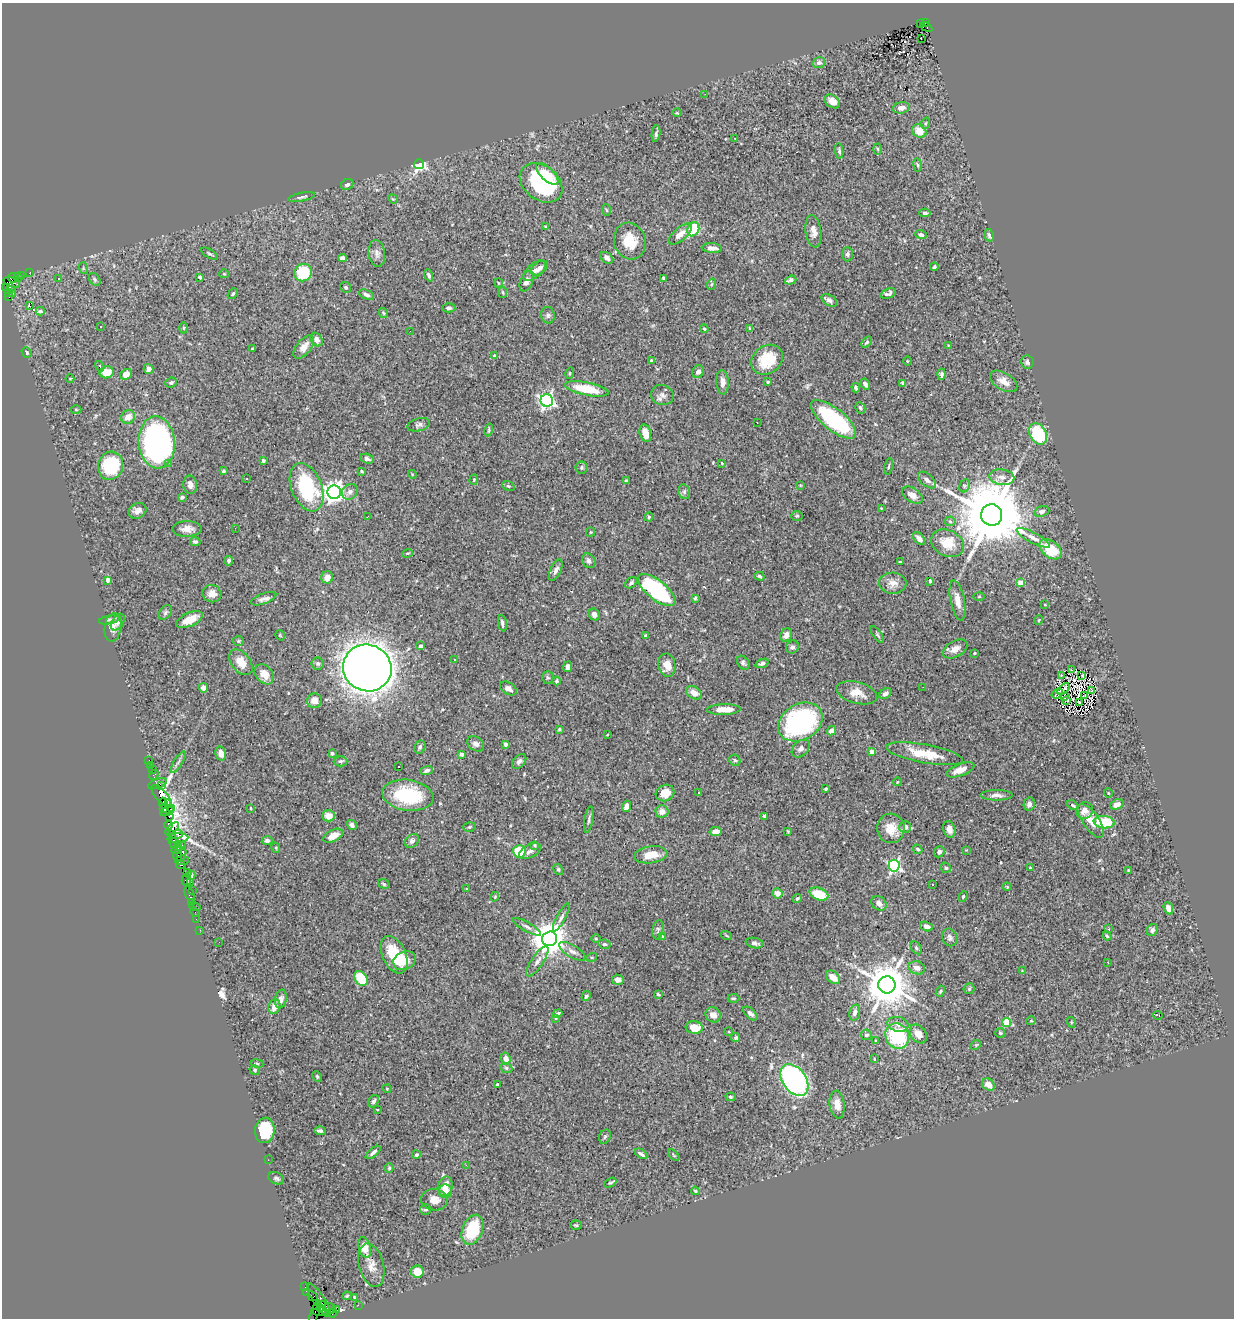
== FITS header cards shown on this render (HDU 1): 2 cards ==
NAXIS1  =                 1232
NAXIS2  =                 1316

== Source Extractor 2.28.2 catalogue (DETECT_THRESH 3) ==
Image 1232 x 1316 px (HDU 1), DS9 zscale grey, 1 PNG px = 1 image px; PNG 1236 x 1320 px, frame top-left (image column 1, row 1316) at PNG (2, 3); each listed source drawn as its Kron ellipse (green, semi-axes under 4 px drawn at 4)
Background 1.27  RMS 0.022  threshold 0.0651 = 3 sigma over >= 5 px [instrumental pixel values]
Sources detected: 443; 6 with non-positive FLUX_AUTO (blend fragments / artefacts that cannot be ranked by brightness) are neither listed nor drawn; the other 437 listed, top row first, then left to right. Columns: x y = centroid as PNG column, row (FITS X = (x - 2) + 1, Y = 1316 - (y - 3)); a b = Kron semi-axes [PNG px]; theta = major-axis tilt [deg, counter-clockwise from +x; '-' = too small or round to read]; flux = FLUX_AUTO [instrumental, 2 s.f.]
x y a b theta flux
925 22 3 2 - 68
920 24 3 2 - 70
926 27 7 3 -30 99
921 38 2 2 - 3.2
819 63 6 5 - 4.9
705 94 2 2 - 2.6
832 101 8 6 -36 9.4
901 108 8 5 9 7
677 113 5 3 - 1.1
926 123 5 3 - 1.7
919 131 8 6 -38 19
656 134 8 4 82 3.5
735 139 3 2 - 2.1
878 149 5 3 - 1.7
839 151 7 4 -81 2.8
419 164 5 5 - 280
917 165 7 3 -81 2
547 174 14 6 -44 20
541 183 23 17 -38 140
347 184 6 5 - 4.5
302 197 14 3 12 3.4
393 199 5 4 - 1.4
607 210 5 3 - 1.4
925 213 5 3 - 2.9
546 227 3 3 - 1.9
693 229 7 5 67 69
813 231 16 8 -82 10
680 234 14 6 41 13
921 235 6 4 -19 4.8
989 235 6 4 -78 4
630 241 18 16 -74 33
712 248 10 5 -3 8.6
377 253 13 8 -84 8.5
209 254 9 3 -31 2.1
847 254 7 5 89 3.1
343 258 4 4 - 5.9
607 258 7 5 -38 5.8
934 267 4 3 - 2.7
83 268 6 4 -72 1.6
540 268 9 6 35 7.4
535 271 14 7 40 9.7
30 272 2 2 - 8.5
303 273 9 8 - 72
224 274 5 4 - 1.6
22 275 3 3 - 23
429 275 6 4 -68 3.5
18 277 5 4 - 75
200 277 4 3 - 2.3
13 278 5 3 - 110
59 278 3 2 - 1.7
663 278 3 3 - 2
95 279 7 5 -54 3.2
791 280 6 4 20 6
527 281 11 6 67 7.1
12 282 9 4 -20 840
499 283 4 4 - 1.4
712 284 6 3 70 1.7
10 287 3 3 - 140
346 287 5 5 - 2.9
6 288 2 2 - 12
503 292 5 3 - 1.3
8 293 3 3 - 21
13 293 2 2 - 13
233 294 6 4 46 2.4
888 294 8 5 20 4
366 295 8 4 -20 4
9 297 3 2 - 43
829 300 8 5 -32 4.8
30 306 2 2 - 570
449 308 6 4 -2 3
40 311 4 3 - 2.2
383 313 5 4 - 1.7
548 315 8 7 - 4
100 327 3 3 - 2.5
184 328 5 3 - 1.3
704 329 4 3 - 1.7
750 329 4 3 - 2.1
410 331 2 2 - 2.8
316 340 7 5 -55 8.1
867 342 6 4 50 2.9
948 345 4 3 - 1.1
304 347 14 7 51 14
252 349 3 3 - 2
26 353 5 4 - 2.8
495 356 4 4 - 3.9
767 360 17 14 36 49
652 361 4 3 - 3.6
907 361 5 3 - 1.1
1027 362 6 6 - 4.3
100 366 5 3 - 2.6
148 369 5 5 - 7.6
107 372 7 6 - 21
698 372 6 5 - 6.3
570 373 6 4 73 1.8
126 374 6 5 - 13
942 374 6 4 87 3.2
70 378 4 3 - 1.1
1004 381 15 8 -31 14
723 382 12 6 -87 9.4
768 382 3 3 - 2
171 383 6 5 - 2.7
903 383 4 3 - 2.2
865 384 6 4 -57 4.8
856 388 5 3 - 3.2
587 389 22 6 -11 51
662 395 11 10 - 7.6
547 401 6 6 - 450
860 408 6 4 -61 2.7
76 409 5 3 - 1.2
128 417 7 6 - 13
833 419 28 11 -38 160
757 423 3 2 - 2.1
419 425 11 6 15 4.9
489 430 6 3 77 1.8
645 433 9 5 -76 16
1038 434 11 8 -60 80
157 442 26 18 -86 450
367 459 7 4 -17 3.7
263 460 4 4 - 2.9
168 463 3 3 - 2.1
722 463 4 3 - 1.3
110 466 14 12 73 100
889 466 8 3 80 1.8
581 467 6 6 - 2.6
223 471 3 3 - 2.5
361 471 3 3 - 2.2
412 474 4 3 - 1.2
1002 477 13 7 -7 10
247 479 2 2 - 0.82
474 480 5 4 - 1.4
927 480 11 6 -40 5.8
626 481 4 3 - 2.6
190 485 9 7 -81 7
800 485 4 3 - 1.2
508 486 6 4 -20 2
965 486 7 5 61 2.7
307 487 25 15 -68 110
334 492 7 6 - 980
350 492 8 7 - 6
684 492 7 5 -70 3.7
912 495 11 7 -33 12
182 497 4 3 - 3.3
881 508 3 2 - 0.99
137 511 9 7 24 8.5
1042 511 8 5 20 5.5
992 515 10 10 - 21000
368 516 3 2 - 2.3
797 516 6 5 - 2.1
649 517 4 4 - 1.8
950 521 5 5 - 2.3
235 528 2 2 - 4
187 529 14 8 1 12
591 532 4 4 - 1.4
919 538 7 4 -50 7.5
1033 538 19 5 -28 8.6
195 542 5 4 - 3.3
947 543 17 13 -28 31
1050 549 12 8 -39 42
407 553 5 4 - 1.8
229 561 5 4 - 3.5
589 561 8 6 -53 4.8
900 562 3 3 - 2
556 570 11 5 65 6.2
759 576 5 4 - 2.4
327 577 6 6 - 9.7
108 580 4 3 - 9.6
930 581 3 3 - 2.2
631 583 6 5 - 3.9
893 583 14 10 -3 13
1021 583 4 4 - 33
657 590 22 9 -39 210
212 593 9 8 - 10
979 597 5 3 - 1.3
695 598 4 3 - 1.7
264 599 13 5 20 6.1
957 600 20 7 -79 15
1045 604 4 2 - 1.1
165 613 8 5 52 3.6
594 614 6 5 - 6.6
109 620 10 4 12 3.2
189 620 14 6 25 21
1039 620 5 3 - 1
118 622 9 5 58 3.8
502 623 8 4 -79 3.9
113 627 14 8 81 9.8
280 635 5 3 - 1.3
646 635 4 3 - 2
786 635 7 5 59 8.6
877 635 10 4 -55 2.6
238 641 5 5 - 2.1
421 646 4 4 - 4.2
792 647 7 6 - 4.9
955 649 13 8 28 11
974 653 3 3 - 1.8
454 660 3 2 - 1.6
241 662 14 9 -51 20
318 663 6 6 - 3.4
743 663 7 5 -56 3.9
762 663 7 4 22 3.8
667 665 11 8 -81 16
568 667 5 4 - 5.3
367 668 24 23 - 2500
1072 670 3 2 - 0.53
264 674 11 8 -49 17
1061 675 3 2 - 1.6
1082 675 3 2 - 1.5
548 677 6 5 - 2.7
557 681 4 3 - 2.3
923 687 2 2 - 3.8
203 688 5 4 - 6.5
508 688 9 5 -32 8.3
1064 689 7 2 46 1.8
1092 690 3 2 - 1.4
694 693 8 6 -30 11
857 693 21 10 -15 19
1057 693 6 4 38 1.8
885 694 7 4 39 4.8
1064 696 3 2 - 1.2
1085 696 3 2 - 1.2
1067 700 4 2 - 1.2
314 701 7 7 - 12
1079 702 3 2 - 1.6
724 709 17 5 2 19
800 722 23 18 30 250
559 729 4 3 - 1.7
831 731 5 4 - 7
607 735 3 2 - 0.81
476 744 9 7 -35 6.5
505 744 4 3 - 6.6
420 747 7 5 62 3.5
801 749 10 7 43 5.4
872 752 4 4 - 21
221 753 7 5 -78 9
332 753 4 3 - 2.2
462 754 4 4 - 3.4
925 754 39 9 -10 43
149 760 2 2 - 19
735 760 6 5 - 2.8
341 761 7 5 0 3.2
519 761 8 5 48 4.6
178 762 12 3 59 3.7
151 765 3 2 - 10
399 767 3 2 - 3.2
152 770 3 3 - 72
426 770 6 4 20 4.2
960 770 14 6 21 16
154 775 5 3 - 16
897 782 4 2 - 0.95
157 784 10 4 20 160
161 786 3 2 - 190
826 789 4 3 - 2.2
699 792 3 3 - 4.2
665 793 9 8 - 22
1108 793 4 3 - 1
161 795 13 5 -48 270
408 795 26 15 -8 93
996 795 16 5 0 7.3
169 802 3 2 - 120
163 803 5 3 - 120
1029 804 7 5 79 5.1
1117 804 7 5 24 10
1073 805 6 3 -33 2.1
627 806 5 4 - 10
171 808 3 3 - 62
250 808 4 3 - 1.2
164 809 4 3 - 43
167 811 7 3 15 55
662 811 6 6 - 9.5
1084 811 9 8 - 8.6
169 816 3 3 - 58
329 816 6 5 - 15
764 816 4 3 - 2.2
589 819 13 3 81 3.2
1091 821 20 8 -55 20
1104 822 10 6 -6 67
169 825 4 3 - 75
352 825 5 4 - 5
469 827 6 4 16 2.1
905 827 6 6 - 5.8
891 828 15 14 - 23
172 829 8 4 43 240
949 829 8 6 -75 10
715 831 6 4 9 11
788 831 3 2 - 1.3
171 834 3 2 - 41
177 834 6 3 19 140
333 836 10 6 28 15
178 838 10 4 3 220
267 841 5 4 - 5.2
412 841 8 6 41 5.1
174 843 5 2 - 150
178 844 2 2 - 37
182 845 2 2 - 26
535 845 4 3 - 1.5
276 848 5 3 - 1.4
918 849 5 3 - 2.3
177 850 5 3 - 77
966 850 3 3 - 1
519 851 6 6 - 50
530 851 12 6 28 5.8
939 852 6 5 - 3.6
182 854 7 4 71 230
177 855 6 3 -81 47
651 855 16 8 8 24
182 860 7 4 7 320
181 865 4 3 - 42
894 866 6 5 - 250
946 868 5 5 - 2.8
1030 868 3 2 - 1.1
558 869 5 4 - 2.3
1128 870 3 2 - 1.1
188 872 2 2 - 53
191 875 4 4 - 3.5
186 880 6 4 -86 72
190 883 3 2 - 52
384 884 6 4 -19 2.4
933 884 2 2 - 1.2
1007 887 4 3 - 1.2
466 889 3 2 - 0.9
193 890 3 2 - 38
777 893 5 5 - 10
189 894 8 3 -71 130
819 894 10 6 -20 36
495 897 5 3 - 1.6
963 897 5 3 - 1.9
797 898 5 4 - 2.8
191 902 3 2 - 53
879 903 8 6 -42 6.5
195 907 6 3 -14 90
1168 908 6 4 -67 11
195 912 5 2 - 23
561 917 15 4 62 5.2
196 919 2 2 - 27
927 926 6 4 -18 7.8
527 927 16 4 -29 5.8
1109 929 3 2 - 3.4
200 930 2 2 - 18
658 930 10 5 80 3.7
1152 930 6 5 - 3.9
726 935 5 3 - 1.4
662 936 4 2 - 1
1107 936 4 3 - 1.9
950 937 9 7 -68 4.5
596 938 5 3 - 1.5
549 939 7 7 - 3500
219 942 2 2 - 1.3
755 943 9 5 -13 4.4
604 944 6 4 -9 2.6
916 948 7 5 -53 2.6
572 951 15 6 -32 7.5
394 955 20 11 -65 49
592 957 5 3 - 1.8
404 961 11 9 24 30
537 961 18 6 56 8.6
1108 962 3 2 - 2.1
917 968 8 6 -16 8.8
1022 971 3 3 - 1.1
833 977 8 5 -41 17
361 978 8 6 -55 56
618 980 5 5 - 7.1
887 985 8 8 - 6000
969 989 6 5 - 2.2
940 991 6 4 69 1.9
658 994 4 3 - 2
586 996 5 4 - 3
733 998 6 4 0 1.9
281 999 9 6 79 7.3
274 1007 7 6 - 12
855 1012 8 5 74 6.4
558 1013 4 4 - 3.1
750 1013 8 5 -42 4.9
713 1015 8 7 - 8.4
1158 1015 5 3 - 5.6
556 1018 4 4 - 1.5
1031 1021 4 4 - 1.5
1007 1022 4 4 - 47
1071 1022 5 3 - 1.2
898 1024 10 7 -13 6.6
694 1028 8 6 -5 21
729 1031 3 2 - 1.1
1000 1033 5 4 - 2.1
918 1034 10 7 -52 12
866 1035 5 5 - 3.6
897 1036 13 11 -55 100
736 1038 5 4 - 3.4
876 1040 3 3 - 1.5
976 1045 5 4 - 1.7
505 1059 6 5 - 10
874 1059 3 2 - 1.3
257 1063 6 3 -9 1.7
506 1068 6 5 - 2.5
255 1070 5 4 - 2.6
317 1077 6 4 -64 2.1
794 1080 17 11 -54 330
497 1084 3 2 - 1.6
988 1084 7 5 -45 13
387 1089 4 4 - 1.6
731 1097 5 4 - 2.1
374 1101 7 5 59 3.4
837 1104 14 7 -82 13
377 1110 3 2 - 1.1
265 1130 13 10 81 71
320 1131 5 3 - 3.5
605 1137 7 5 67 2.8
373 1152 9 4 40 4.2
641 1154 7 3 -33 3.7
416 1155 4 4 - 2
674 1155 7 2 -46 1.3
268 1160 2 2 - 1.3
466 1165 2 2 - 26
389 1168 5 4 - 2.1
276 1178 8 6 -27 3.4
610 1183 7 4 28 2.2
445 1186 10 7 74 21
445 1191 7 6 - 14
695 1191 4 3 - 1.8
434 1200 13 10 -8 13
425 1209 5 5 - 2.9
576 1225 6 4 -4 2
473 1230 15 10 67 71
365 1247 10 6 -74 23
371 1265 22 12 -75 18
417 1272 6 6 - 20
305 1287 2 2 - 9.2
307 1293 4 2 - 34
313 1296 5 2 - 36
347 1296 4 3 - 1.5
354 1297 4 2 - 1.5
319 1300 20 6 -57 250
323 1304 4 2 - 570
358 1305 2 2 - 12
321 1308 3 2 - 370
330 1309 6 5 - 130
337 1310 4 3 - 33
320 1311 7 3 5 560
315 1313 13 4 70 85
332 1313 5 3 - 41
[6 non-positive-flux detections neither listed nor drawn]